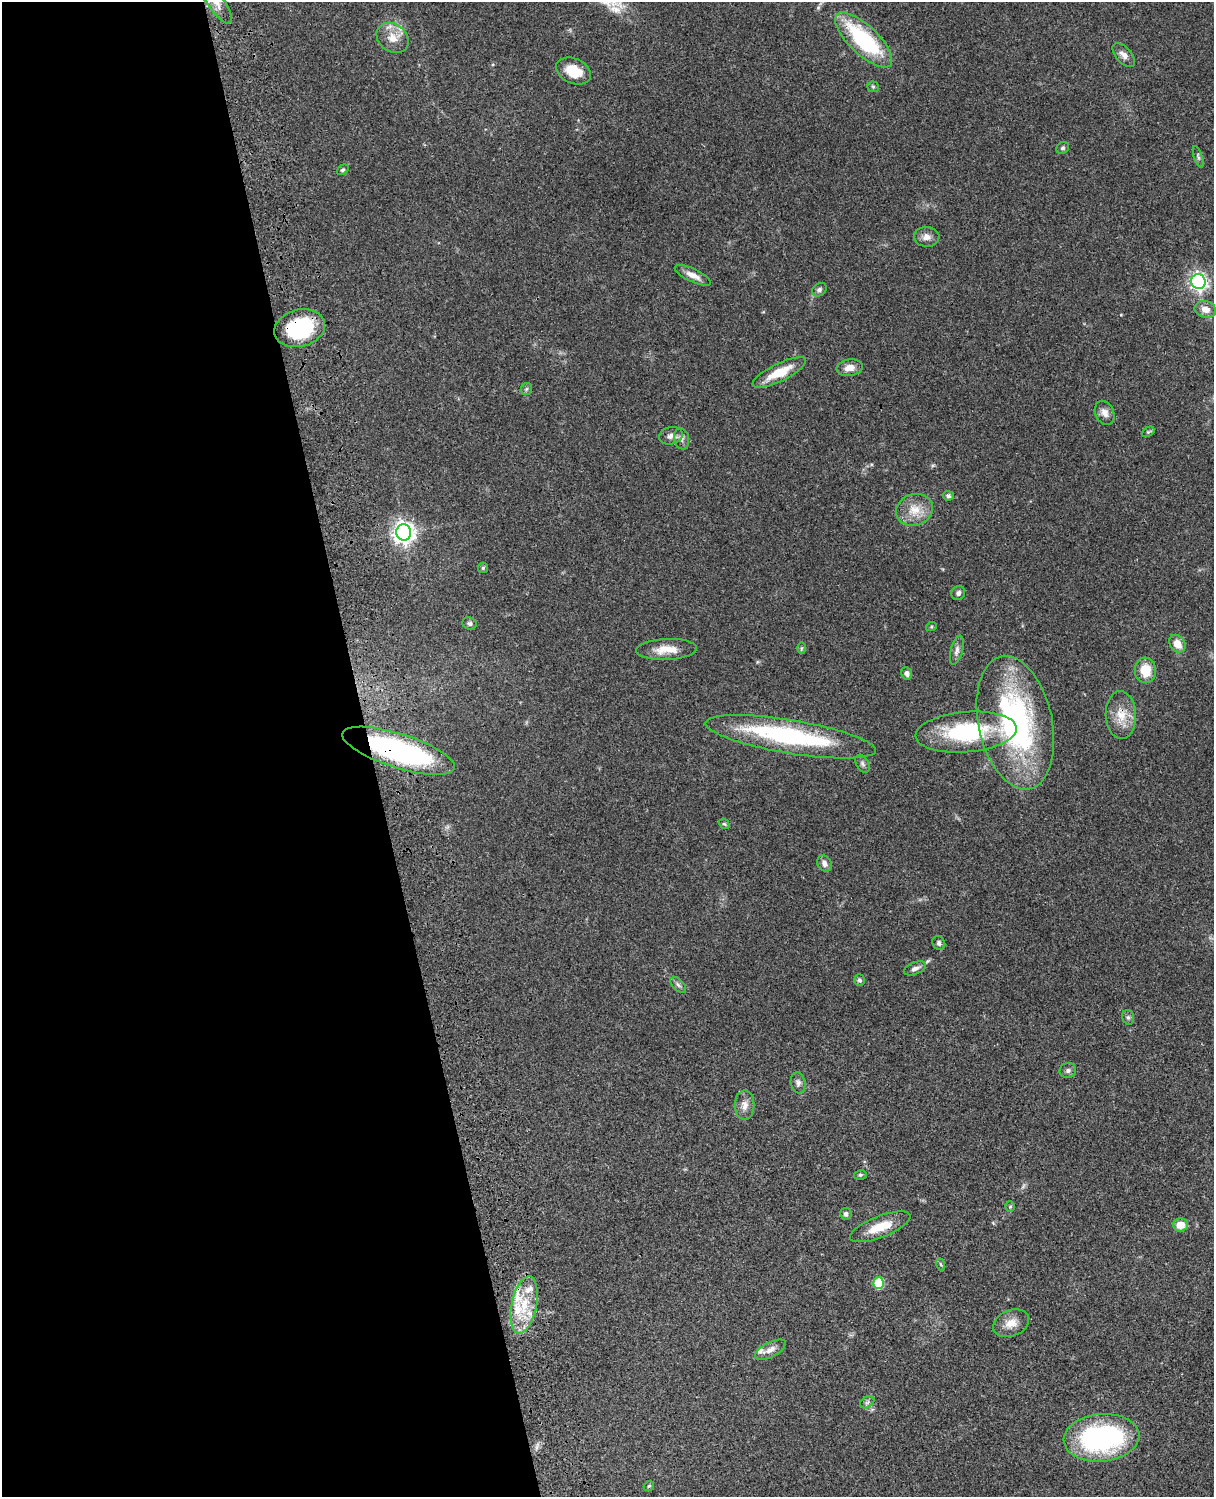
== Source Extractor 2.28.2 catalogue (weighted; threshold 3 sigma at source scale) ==
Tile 5 of 4 x 3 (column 1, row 2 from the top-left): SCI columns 122-1333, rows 1773-3267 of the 5088 x 4927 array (HDU 1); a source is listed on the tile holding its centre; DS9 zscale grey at full resolution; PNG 1216 x 1499 px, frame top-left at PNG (2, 2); each listed source drawn as its Kron ellipse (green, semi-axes under 4 px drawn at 4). Shown black and unused: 30% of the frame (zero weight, under 3 of 4 exposures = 6% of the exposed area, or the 3 px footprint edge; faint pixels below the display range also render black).
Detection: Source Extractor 2.28.2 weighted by HDU 2 'WHT'; one run over the whole footprint, this tile lists its part. Background 0.0856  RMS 0.0061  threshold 0.0273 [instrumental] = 3 sigma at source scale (4.5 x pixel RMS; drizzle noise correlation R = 1.50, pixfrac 1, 0.05/0.05 arcsec/px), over >= 5 px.
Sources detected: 71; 1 too faint to see at this stretch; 1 inside a brighter object's white glare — neither listed nor drawn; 5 inside a brighter listed object's ellipse — not listed separately; the other 64 listed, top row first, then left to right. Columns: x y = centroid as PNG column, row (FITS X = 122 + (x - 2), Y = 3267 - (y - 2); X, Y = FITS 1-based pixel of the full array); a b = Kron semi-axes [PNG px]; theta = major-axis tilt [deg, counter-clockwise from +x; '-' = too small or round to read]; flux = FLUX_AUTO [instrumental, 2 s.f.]
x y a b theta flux
216 2 26 8 -56 7.5
393 38 17 13 -38 8.3
864 40 37 14 -44 59
1124 55 14 7 -47 4.1
573 71 18 12 -24 12
873 87 6 5 - 0.89
1063 148 7 5 33 1.1
1198 157 11 4 -72 1.2
343 170 6 4 38 1
927 237 13 10 -2 3.9
693 275 20 6 -25 5
1198 282 7 7 - 190
819 290 8 6 34 1.6
1205 309 11 8 -15 5.1
300 328 26 18 15 45
850 368 13 8 7 5
779 372 29 9 26 15
526 389 6 5 - 1.1
1105 413 12 9 -64 3.8
1148 432 7 4 30 0.84
671 436 12 8 13 3.1
681 439 11 7 -79 2.3
948 496 5 4 - 1.5
914 510 19 15 18 11
404 532 8 7 - 390
483 568 5 5 - 0.92
958 593 7 6 - 2
470 623 7 6 - 1.5
931 627 5 3 - 0.67
1177 644 9 7 -54 7
801 648 6 4 89 0.76
666 649 30 10 2 11
957 650 15 6 75 2.7
1145 670 13 11 -84 12
907 673 6 5 - 2.1
1121 715 24 15 -88 11
1015 723 68 37 -78 130
966 732 50 20 5 58
791 737 86 16 -9 86
399 751 59 17 -18 120
862 764 10 6 -59 1.5
724 824 6 4 -41 0.79
824 864 8 7 - 3
939 943 7 6 - 1.8
915 968 11 6 22 2.6
859 980 6 5 - 1.3
678 985 10 5 -45 1.7
1128 1017 7 5 -73 1.4
1068 1070 8 7 - 1.8
798 1083 11 7 -80 2.3
745 1105 15 10 90 4.5
860 1175 6 4 14 0.89
1010 1207 5 5 - 0.77
846 1214 6 5 - 1.9
1180 1225 7 6 - 7.6
880 1227 32 10 21 13
940 1264 6 4 -70 0.81
878 1283 6 5 - 32
524 1305 29 12 79 19
1011 1323 19 13 23 7
770 1350 17 7 28 4.3
867 1402 7 5 31 1.4
1102 1438 38 23 5 100
649 1486 6 4 42 0.72
Overlapping masked pixels (flux is a lower limit): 3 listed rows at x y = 300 328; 1121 715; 399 751
Isophote crosses this tile's border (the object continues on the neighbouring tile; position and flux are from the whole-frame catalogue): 1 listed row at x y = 216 2